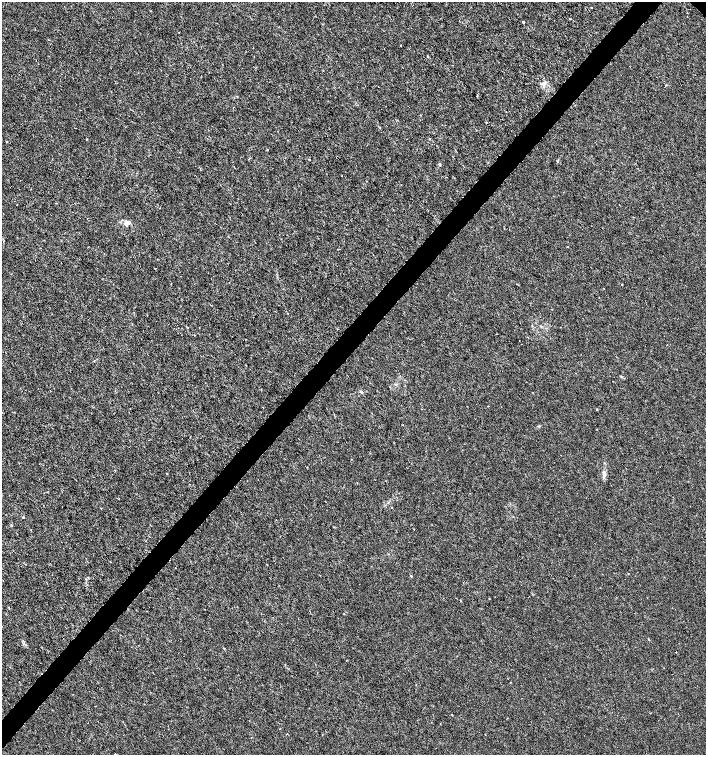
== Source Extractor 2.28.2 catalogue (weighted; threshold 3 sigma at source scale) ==
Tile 7 of 4 x 4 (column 3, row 2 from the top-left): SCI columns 3048-4455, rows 3012-4516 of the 6029 x 6029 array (HDU 1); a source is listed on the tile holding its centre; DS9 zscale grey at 2 x 2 block average (1 PNG px = mean of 2 x 2 image px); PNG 708 x 757 px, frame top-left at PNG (2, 2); no overlay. Shown black and unused: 4% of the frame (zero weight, under 3 of 6 exposures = <1% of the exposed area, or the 3 px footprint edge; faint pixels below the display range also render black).
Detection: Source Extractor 2.28.2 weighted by HDU 2 'WHT'; one run over the whole footprint, this tile lists its part. Background -1.77e-04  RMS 0.001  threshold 0.00422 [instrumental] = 3 sigma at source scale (4.09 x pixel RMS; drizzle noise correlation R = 1.36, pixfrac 0.8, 0.0396/0.0396 arcsec/px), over >= 5 px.
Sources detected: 42; all 42 listed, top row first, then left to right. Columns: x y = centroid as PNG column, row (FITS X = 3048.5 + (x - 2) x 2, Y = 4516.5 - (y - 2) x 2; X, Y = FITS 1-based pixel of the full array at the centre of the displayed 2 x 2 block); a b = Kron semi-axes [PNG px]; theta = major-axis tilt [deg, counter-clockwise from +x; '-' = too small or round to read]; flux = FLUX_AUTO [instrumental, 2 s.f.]
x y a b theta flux
591 7 2 2 - 0.098
523 22 2 2 - 0.47
401 45 2 2 - 0.095
384 49 2 2 - 0.079
427 56 3 2 - 0.14
36 60 2 2 - 0.071
543 84 7 5 -5 0.76
486 122 3 2 - 0.16
86 139 2 2 - 0.13
429 139 2 2 - 0.28
6 142 3 2 - 0.13
267 149 2 2 - 0.12
440 164 3 3 - 0.19
342 176 2 2 - 0.08
401 184 2 2 - 0.3
619 204 2 2 - 0.067
17 205 2 2 - 0.079
633 217 2 2 - 0.092
127 223 5 5 - 1.4
171 283 2 2 - 0.1
622 284 2 2 - 0.23
288 314 2 2 - 0.072
541 326 3 3 - 0.2
187 327 2 2 - 0.13
395 384 4 3 - 0.26
361 392 4 3 - 0.28
488 406 2 2 - 0.17
263 407 2 2 - 0.093
597 409 2 2 - 0.22
167 473 2 2 - 0.13
604 473 6 4 -75 0.71
101 508 2 2 - 0.12
391 508 2 2 - 0.14
23 517 4 2 - 0.17
176 568 2 2 - 0.091
411 576 2 2 - 0.4
460 601 3 2 - 0.12
224 648 2 2 - 0.31
676 652 2 2 - 0.15
452 715 2 2 - 0.13
287 734 2 2 - 0.096
115 754 2 2 - 0.16
Isophote crosses this tile's border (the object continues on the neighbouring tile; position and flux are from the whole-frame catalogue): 1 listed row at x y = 115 754
Diffuse or blended objects may show on this block-average render without a row.